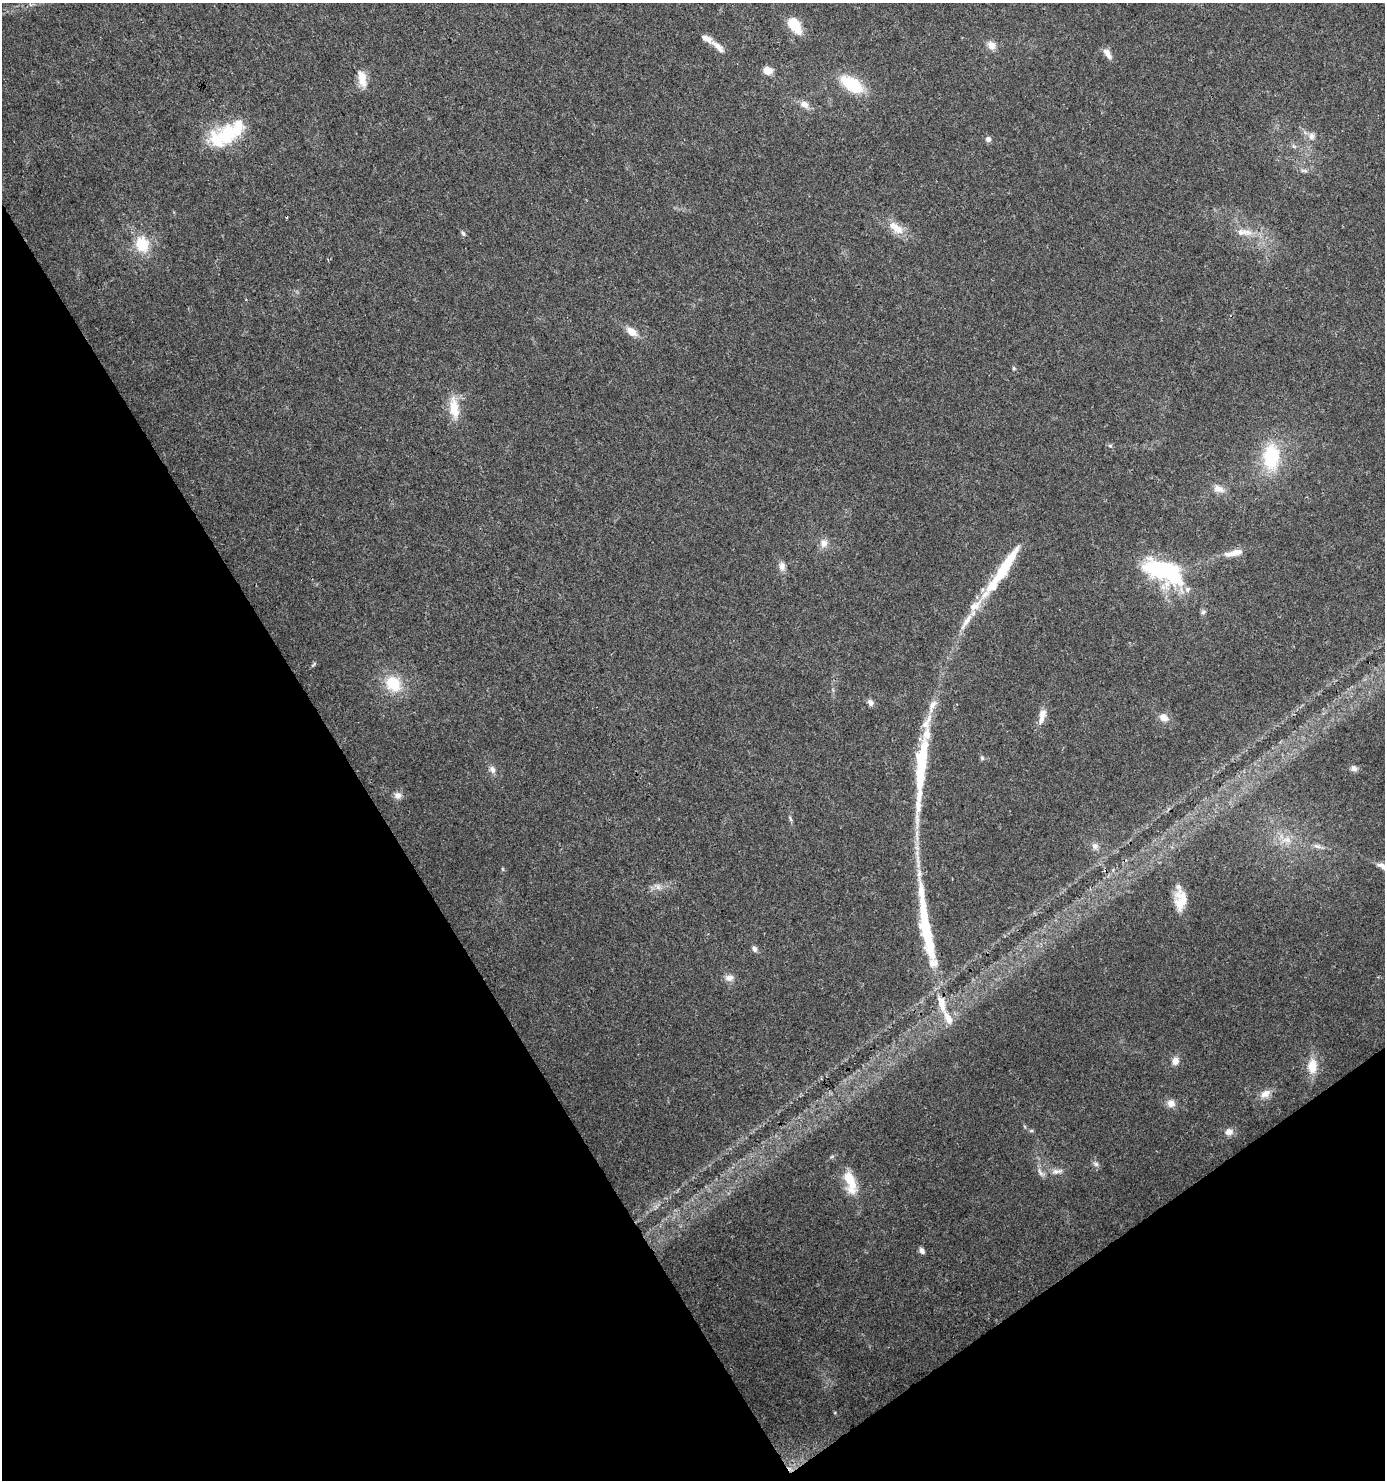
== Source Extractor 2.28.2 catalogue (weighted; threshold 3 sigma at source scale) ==
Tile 14 of 4 x 4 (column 2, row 4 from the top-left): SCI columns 1569-2951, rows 1-1478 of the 5840 x 5920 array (HDU 1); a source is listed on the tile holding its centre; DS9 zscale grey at full resolution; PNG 1387 x 1482 px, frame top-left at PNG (2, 3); no overlay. Shown black and unused: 31% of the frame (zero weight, under 3 of 4 exposures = <1% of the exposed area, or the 3 px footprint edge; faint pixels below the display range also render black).
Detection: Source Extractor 2.28.2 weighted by HDU 2 'WHT'; one run over the whole footprint, this tile lists its part. Background 0.0182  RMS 0.0038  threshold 0.0171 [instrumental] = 3 sigma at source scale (4.5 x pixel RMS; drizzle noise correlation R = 1.50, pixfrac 1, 0.0396/0.0396 arcsec/px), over >= 5 px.
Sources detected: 83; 3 inside a brighter object's white glare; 2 cosmic-ray / hot-pixel residue — not listed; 15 inside a brighter listed object's ellipse — not listed separately; the other 63 listed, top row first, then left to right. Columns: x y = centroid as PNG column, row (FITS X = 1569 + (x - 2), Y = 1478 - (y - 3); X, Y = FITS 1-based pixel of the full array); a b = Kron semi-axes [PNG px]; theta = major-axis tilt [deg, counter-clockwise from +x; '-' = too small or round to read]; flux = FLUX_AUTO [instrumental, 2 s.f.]
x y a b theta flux
795 25 16 9 -58 12
991 45 12 9 -37 3
718 47 26 7 -42 3.4
1107 54 14 7 -59 2.8
768 71 9 8 - 4.5
362 78 20 9 -77 5.7
852 84 23 12 -33 18
804 104 12 9 -27 2.7
227 134 26 24 58 19
1311 136 11 9 -88 2.2
988 139 6 6 - 1.4
1294 146 7 5 -30 0.83
1304 171 12 4 -1 1.1
896 228 25 12 -39 6.2
1244 232 26 9 -3 5.2
463 233 8 5 -63 0.72
142 244 21 17 -70 11
632 332 16 9 -35 3.8
1014 368 5 4 - 0.52
454 408 28 11 -83 8.4
1110 446 6 5 - 0.69
1271 457 31 19 88 24
1219 489 15 9 -19 2.9
824 543 12 11 - 2.8
1234 553 27 8 12 4.4
782 566 11 8 -86 2.1
1004 567 51 11 56 21
1164 570 36 17 -23 59
1203 612 6 6 - 0.87
966 621 29 7 57 5.1
313 665 9 4 49 0.59
393 684 21 17 -46 13
870 702 9 7 -54 1.5
1042 716 21 8 79 3.9
1164 717 12 9 -24 2.9
982 758 5 5 - 0.68
921 763 70 11 85 31
1354 768 8 7 - 1.6
492 769 10 8 -66 1.8
398 795 10 9 - 2.1
790 819 9 3 -68 0.74
1286 840 16 9 5 4.4
1095 846 9 8 - 1.9
1317 846 12 6 -12 1.8
1384 867 19 7 -25 3.1
503 869 6 3 -71 0.38
658 887 9 6 -75 1.6
921 892 56 9 -83 15
1181 900 24 14 88 8.3
926 932 40 12 -81 20
754 949 7 6 - 1.5
729 978 12 9 1 2.2
941 1003 23 9 -75 6.8
1175 1061 10 9 - 2.4
1312 1066 17 11 88 6.9
1265 1094 16 9 31 3.2
1171 1103 9 9 - 2.9
1031 1131 6 4 0 0.54
1229 1132 10 9 - 2.2
1096 1164 8 6 -17 1.1
1057 1171 18 7 9 2.6
850 1180 25 11 -64 9.8
922 1251 7 5 -56 1.6
Isophote crosses this tile's border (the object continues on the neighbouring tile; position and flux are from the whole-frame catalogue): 1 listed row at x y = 1384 867